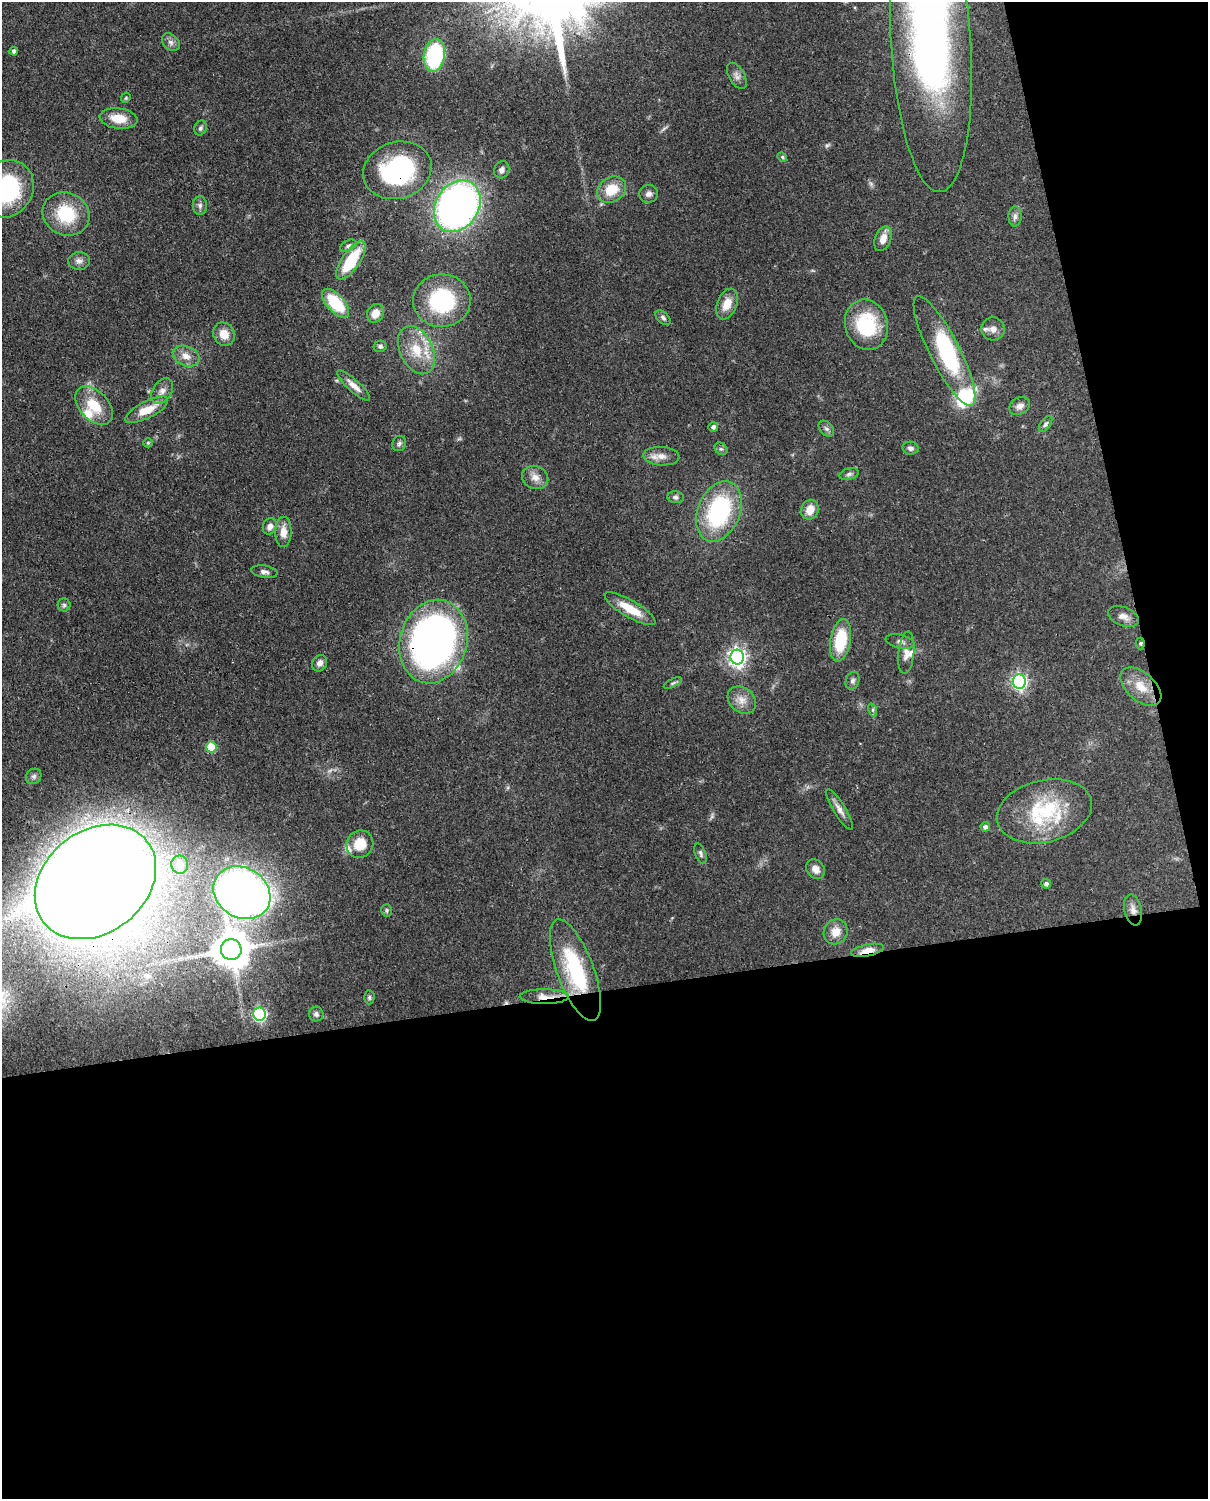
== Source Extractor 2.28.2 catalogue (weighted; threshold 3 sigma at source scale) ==
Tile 12 of 4 x 3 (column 4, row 3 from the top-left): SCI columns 3707-4912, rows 155-1651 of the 5000 x 4911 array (HDU 1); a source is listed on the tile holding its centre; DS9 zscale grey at full resolution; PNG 1210 x 1501 px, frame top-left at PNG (2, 2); each listed source drawn as its Kron ellipse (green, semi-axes under 4 px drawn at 4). Shown black and unused: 39% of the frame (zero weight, under 3 of 4 exposures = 7% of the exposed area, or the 3 px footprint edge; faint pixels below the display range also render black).
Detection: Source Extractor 2.28.2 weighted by HDU 2 'WHT'; one run over the whole footprint, this tile lists its part. Background 0.0986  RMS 0.0041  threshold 0.0184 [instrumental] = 3 sigma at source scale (4.5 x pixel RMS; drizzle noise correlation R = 1.50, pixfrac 1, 0.05/0.05 arcsec/px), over >= 5 px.
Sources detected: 106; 3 too faint to see at this stretch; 1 inside a brighter object's white glare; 1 cosmic-ray / hot-pixel residue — neither listed nor drawn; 8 inside a brighter listed object's ellipse — not listed separately; the other 93 listed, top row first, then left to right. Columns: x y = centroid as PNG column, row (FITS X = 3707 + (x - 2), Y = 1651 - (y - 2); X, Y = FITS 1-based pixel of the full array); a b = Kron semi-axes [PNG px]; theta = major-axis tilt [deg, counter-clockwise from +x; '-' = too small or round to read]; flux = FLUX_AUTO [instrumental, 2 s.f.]
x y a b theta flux
171 42 10 7 -45 1.7
931 45 147 40 -86 290
14 51 4 4 - 1.4
434 55 16 10 80 44
737 76 14 8 -60 2.1
126 98 5 4 - 0.52
118 118 19 10 -7 7.6
200 128 8 6 66 1.1
782 157 5 4 - 0.57
397 170 35 28 17 59
502 170 9 7 65 1.7
7 189 30 26 59 47
612 190 15 12 32 9.8
649 194 9 9 - 1.8
200 206 9 7 87 1.5
457 206 27 21 57 220
66 214 24 21 -26 20
1015 216 10 6 89 1.5
883 239 13 8 69 3.8
348 246 9 5 28 1.2
351 260 22 8 55 20
79 261 11 8 1 2.1
442 301 29 26 0 37
336 303 18 8 -48 19
727 304 16 10 67 5.8
375 313 10 8 61 4.6
663 318 9 5 -44 1.1
866 325 25 21 -74 27
993 329 11 11 - 3.3
224 334 12 10 -58 4.9
380 346 7 5 12 1
416 350 25 16 -65 12
944 351 61 15 -63 36
186 356 14 9 -22 4
354 386 21 6 -42 3.5
162 391 14 9 57 2.9
94 406 23 14 -46 11
1020 406 11 8 29 2.5
147 410 24 8 28 8.4
1046 424 9 5 53 1
713 427 5 4 - 1.2
826 429 9 6 -47 1.2
148 443 5 4 - 0.48
399 443 8 6 72 1.2
910 448 8 6 -12 1.4
721 449 7 5 -40 0.97
661 456 18 9 -4 3.8
849 474 10 5 15 1.3
535 477 13 11 -23 3.5
676 497 8 6 -6 1.1
810 510 10 8 69 5.3
719 511 31 21 68 49
270 526 8 7 - 2
283 532 15 8 89 4.4
264 572 13 6 -9 1.7
64 605 6 6 - 0.92
630 609 29 8 -30 9.4
1123 616 16 9 -22 3.3
841 640 21 10 80 18
900 641 15 6 -12 1.8
433 642 42 33 74 180
1140 643 6 4 89 0.67
906 653 21 8 84 3.3
737 657 7 7 - 180
320 663 8 7 - 2.1
852 681 9 6 69 1.2
1019 681 7 6 - 100
673 683 10 4 26 0.85
1141 687 24 14 -42 8.5
742 700 15 12 -39 4.2
873 710 6 4 -72 0.74
211 747 5 5 - 16
34 776 8 7 - 1.3
839 809 23 6 -58 2.8
1044 811 48 31 13 34
985 827 5 4 - 1.3
360 844 14 13 - 9
701 854 11 5 -70 1.1
180 865 9 8 - 7.6
816 869 10 8 -49 3.1
95 882 66 51 38 1700
1046 884 5 5 - 1.2
242 893 30 25 -32 280
387 910 6 5 - 0.8
1133 910 16 8 -77 3
836 932 13 11 63 5.1
231 949 10 10 - 1100
867 950 16 6 12 4.8
575 970 54 18 -70 39
369 997 7 5 88 0.86
544 997 24 7 0 4.9
259 1014 6 6 - 66
316 1014 7 7 - 1.4
Overlapping masked pixels (flux is a lower limit): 10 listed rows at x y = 931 45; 397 170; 433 642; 1140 643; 95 882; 242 893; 1133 910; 867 950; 575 970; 544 997
Isophote crosses this tile's border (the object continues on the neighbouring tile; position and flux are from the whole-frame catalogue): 2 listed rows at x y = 931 45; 7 189